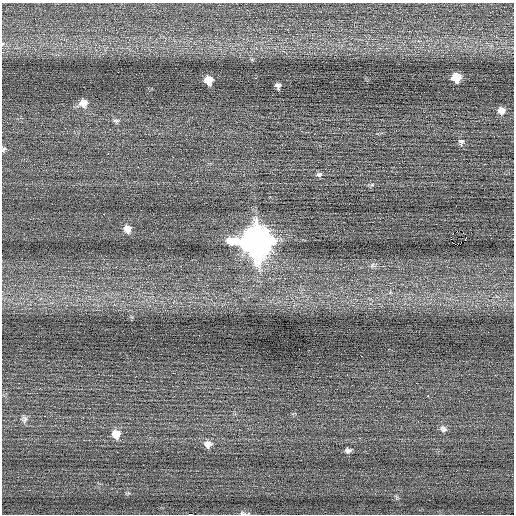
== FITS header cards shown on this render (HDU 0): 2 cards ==
NAXIS1  =                  512 / Axis length
NAXIS2  =                  512 / Axis length

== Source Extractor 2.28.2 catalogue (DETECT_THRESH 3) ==
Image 512 x 512 px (HDU 0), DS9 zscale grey, 1 PNG px = 1 image px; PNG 516 x 516 px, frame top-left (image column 1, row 512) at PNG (2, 3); no overlay
Background -0.0153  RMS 0.68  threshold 2.04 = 3 sigma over >= 5 px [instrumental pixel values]
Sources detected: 30; all 30 listed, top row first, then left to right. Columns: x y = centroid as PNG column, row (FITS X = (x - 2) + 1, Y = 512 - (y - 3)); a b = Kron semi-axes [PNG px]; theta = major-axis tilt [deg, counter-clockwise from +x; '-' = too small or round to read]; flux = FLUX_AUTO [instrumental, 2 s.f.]
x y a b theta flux
456 77 7 7 - 900
255 78 3 2 - 240
208 80 7 7 - 640
278 86 5 5 - 140
83 103 10 9 - 420
501 110 8 8 - 330
116 121 9 5 -4 110
441 121 2 2 - 43
461 142 9 8 - 150
3 149 8 5 51 95
108 154 2 2 - 340
319 174 8 6 15 120
372 185 6 4 19 65
104 214 2 2 - 220
127 229 9 8 - 330
457 231 2 2 - 13
491 238 2 2 - 49
465 239 5 2 - 81
256 241 13 13 - 79000
455 244 3 2 - 150
372 265 8 6 68 130
361 356 2 2 - 160
428 396 2 2 - 250
24 419 10 8 -83 170
443 429 10 8 -41 190
116 434 10 9 - 600
208 444 9 8 - 350
348 450 8 6 4 140
243 513 10 4 -13 87
190 514 4 2 - 1600
At the frame edge (FLAGS 8, measured only in part): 3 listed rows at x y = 3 149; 243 513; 190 514